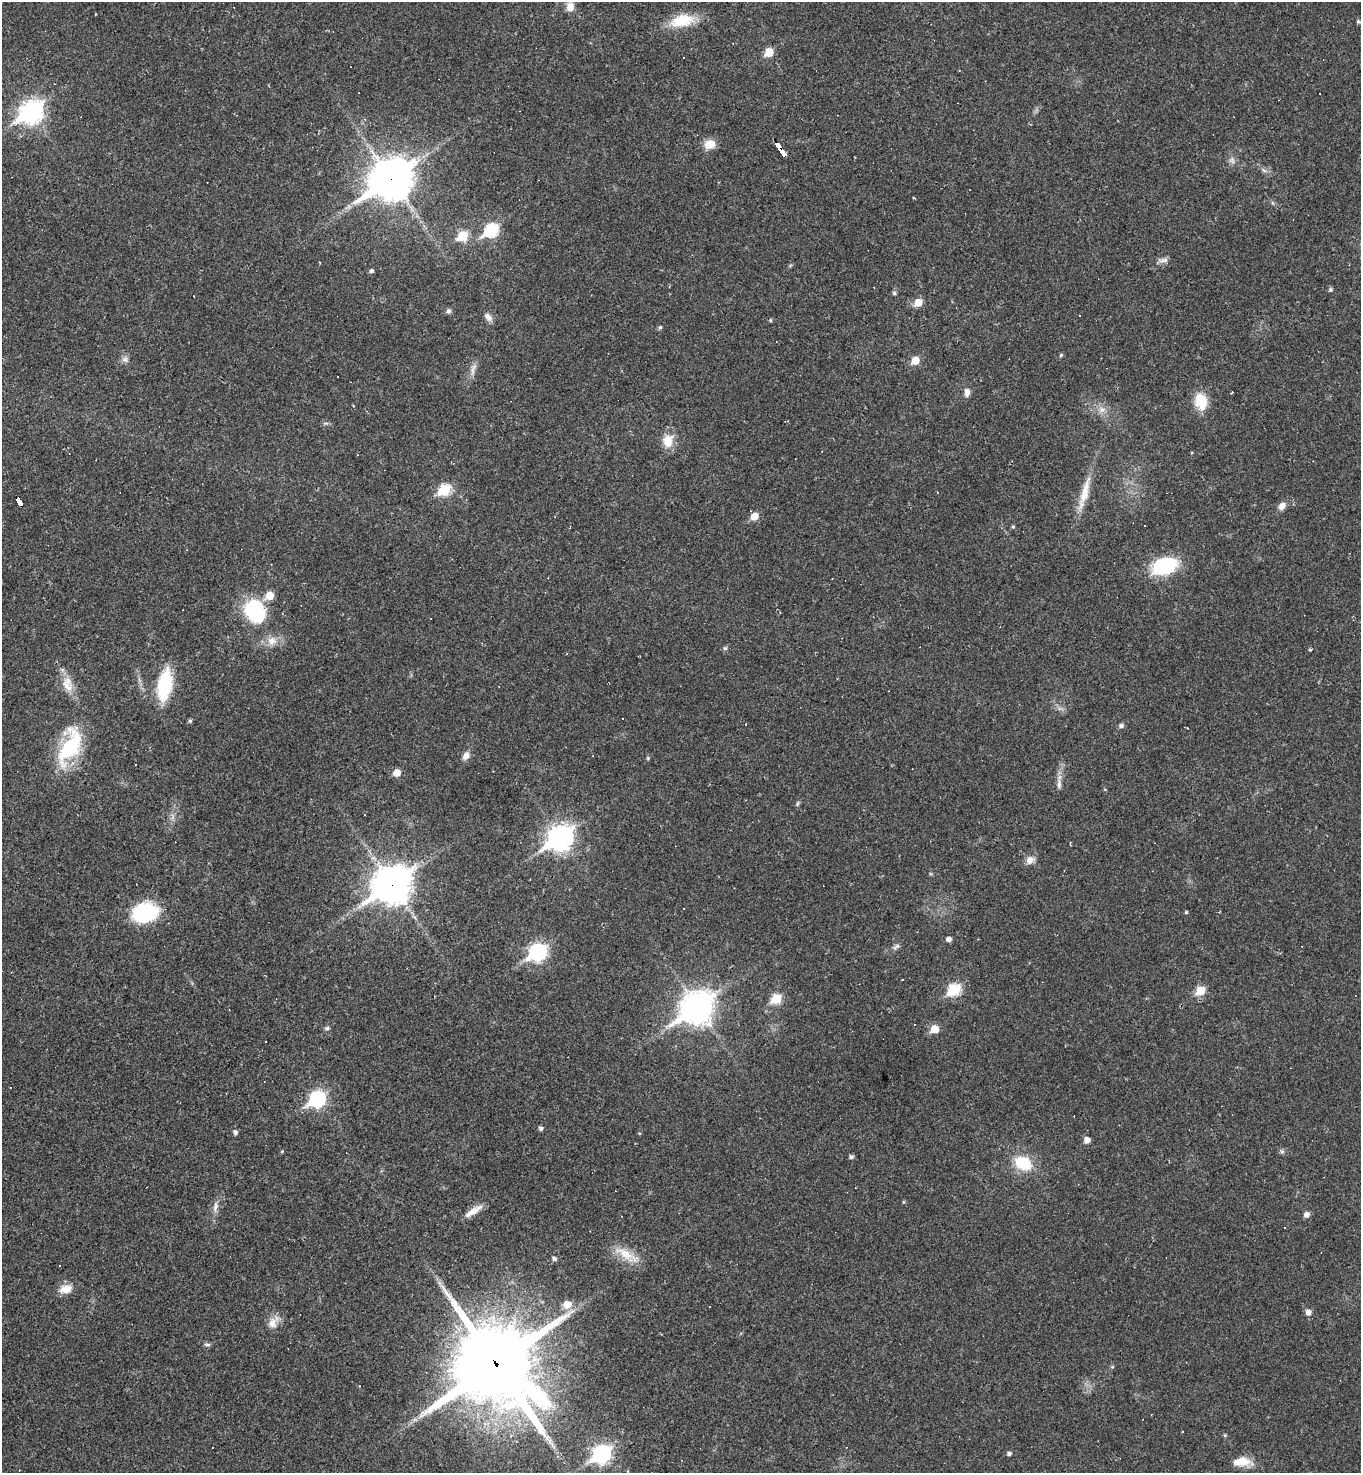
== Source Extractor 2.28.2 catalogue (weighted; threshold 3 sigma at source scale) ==
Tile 11 of 4 x 4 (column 3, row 3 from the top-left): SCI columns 3010-4368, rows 1473-2943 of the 5881 x 5886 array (HDU 1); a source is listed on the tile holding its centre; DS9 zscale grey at full resolution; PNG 1363 x 1475 px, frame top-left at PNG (2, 2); no overlay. Shown black and unused: <1% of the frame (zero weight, under 2 of 3 exposures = <1% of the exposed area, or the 3 px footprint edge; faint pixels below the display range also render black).
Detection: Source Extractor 2.28.2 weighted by HDU 2 'WHT'; one run over the whole footprint, this tile lists its part. Background 0.0191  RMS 0.004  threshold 0.0182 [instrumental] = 3 sigma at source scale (4.5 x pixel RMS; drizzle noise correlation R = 1.50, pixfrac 1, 0.05/0.05 arcsec/px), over >= 5 px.
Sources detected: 139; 31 cosmic-ray / hot-pixel residue — not listed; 4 inside a brighter listed object's ellipse — not listed separately; the other 104 listed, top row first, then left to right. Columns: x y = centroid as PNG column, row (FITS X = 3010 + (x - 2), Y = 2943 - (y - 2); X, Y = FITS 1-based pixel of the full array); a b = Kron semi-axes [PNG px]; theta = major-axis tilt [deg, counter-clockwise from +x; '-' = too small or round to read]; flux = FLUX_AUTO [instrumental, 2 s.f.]
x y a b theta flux
570 7 10 9 - 3.7
682 21 21 11 12 16
1358 21 7 4 -7 0.64
769 52 6 5 - 13
1319 94 3 3 - 13
31 112 10 8 36 250
710 144 12 9 10 5.5
781 150 16 4 -58 160
1232 160 10 7 -73 1.7
1264 170 8 5 -31 1
391 179 17 13 36 1000
491 230 8 6 36 47
463 236 6 5 - 23
1163 260 14 6 3 1.8
372 271 5 5 - 0.97
1330 290 6 5 - 0.63
894 293 5 5 - 0.82
194 296 3 2 - 0.31
918 302 6 5 - 7.8
448 311 6 6 - 1.1
488 317 11 7 -46 2.1
770 320 5 4 - 0.49
660 327 5 4 - 0.73
1061 355 4 4 - 0.59
125 359 9 8 - 1.6
915 360 6 5 - 8.4
473 369 17 6 71 2.3
967 392 10 7 89 2.1
1201 401 21 15 -76 9.5
354 406 3 3 - 0.41
1102 409 9 8 - 2.4
325 423 8 4 0 0.7
668 441 14 11 79 6.6
822 451 3 3 - 0.28
444 490 7 6 - 28
937 492 3 2 - 0.25
1085 492 44 9 75 8.8
20 502 10 4 -59 110
1282 506 9 7 46 2.6
754 516 6 5 - 6.9
1144 526 3 2 - 0.33
1013 527 5 4 - 0.5
1165 566 17 11 22 41
255 611 30 23 -58 26
272 641 13 12 - 4.2
725 648 5 5 - 0.73
567 654 3 2 - 0.27
165 685 25 11 80 31
67 686 21 12 -46 6
190 721 5 4 - 0.75
1121 726 5 5 - 1.3
1187 728 3 2 - 0.67
70 746 46 21 66 31
466 756 10 7 57 2.6
648 758 5 4 - 0.51
135 765 3 2 - 0.51
397 772 5 5 - 6.4
1059 784 16 6 89 2.1
797 804 6 4 71 0.62
365 815 2 2 - 0.29
172 817 7 4 71 1.1
560 838 11 8 36 330
1030 860 10 8 44 3
392 885 16 13 35 670
145 912 25 18 13 32
1186 912 4 4 - 0.49
949 939 5 4 - 1.9
896 946 12 5 35 1.3
537 952 9 7 36 110
902 979 3 2 - 0.29
954 990 7 6 - 35
1200 991 6 5 - 14
776 999 6 5 - 18
697 1007 13 10 37 620
327 1028 6 6 - 0.88
934 1029 5 5 - 9.3
266 1041 2 2 - 0.3
317 1099 8 7 - 90
541 1128 5 4 - 1.1
235 1132 5 5 - 1.3
1087 1140 5 5 - 3.1
282 1151 5 4 - 0.41
1282 1151 7 4 0 0.75
851 1157 5 4 - 1.1
1023 1163 17 13 -26 15
904 1202 5 3 - 0.4
215 1206 17 6 77 2.4
473 1211 25 7 32 4.2
1307 1214 6 5 - 2.1
1284 1227 3 2 - 0.47
627 1255 38 11 -31 8.2
554 1259 5 4 - 1.2
66 1289 17 11 15 4.6
567 1304 6 6 - 7.1
1308 1312 6 6 - 2.2
273 1322 19 11 58 4.2
207 1344 9 4 -5 0.89
495 1364 30 27 -43 4300
1112 1367 5 4 - 0.59
359 1386 3 3 - 0.38
1183 1431 2 2 - 0.37
1009 1453 5 4 - 1.2
602 1454 9 7 38 130
1242 1461 21 12 -6 5.9
Overlapping masked pixels (flux is a lower limit): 5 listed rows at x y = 781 150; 391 179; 20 502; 392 885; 495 1364